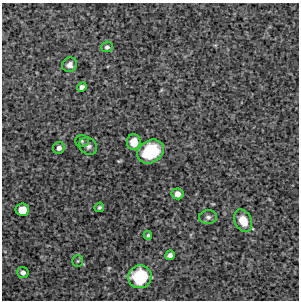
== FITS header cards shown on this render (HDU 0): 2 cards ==
NAXIS1  =                  297 /Length X axis
NAXIS2  =                  298 /Length Y axis

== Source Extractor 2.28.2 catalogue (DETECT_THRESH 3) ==
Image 297 x 298 px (HDU 0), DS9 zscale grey, 1 PNG px = 1 image px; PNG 301 x 302 px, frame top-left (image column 1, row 298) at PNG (2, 3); each listed source drawn as its Kron ellipse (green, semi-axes under 4 px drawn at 4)
Background 4850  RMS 290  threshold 875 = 3 sigma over >= 5 px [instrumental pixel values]
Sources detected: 18; all 18 listed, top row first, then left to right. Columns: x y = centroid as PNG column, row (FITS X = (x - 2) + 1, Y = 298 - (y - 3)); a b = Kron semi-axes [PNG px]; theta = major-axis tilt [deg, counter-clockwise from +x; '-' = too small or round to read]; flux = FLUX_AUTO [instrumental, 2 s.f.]
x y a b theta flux
107 47 5 5 - 4.8e+04
70 65 7 7 - 8.6e+04
82 87 5 4 - 7.6e+04
82 141 7 6 - 4.0e+04
134 142 8 7 - 2.4e+05
88 146 9 8 - 8.0e+04
59 148 6 5 - 7.8e+04
150 152 14 11 30 9.6e+05
177 194 6 5 - 1.0e+05
99 207 5 4 - 3.3e+04
22 210 7 6 - 2.8e+05
208 217 9 7 6 6.5e+04
243 221 12 8 -62 2.6e+05
148 235 4 3 - 3.1e+04
170 255 5 4 - 8.2e+04
78 261 5 5 - 2.8e+04
23 273 5 5 - 6.7e+04
140 277 12 11 - 1.3e+06